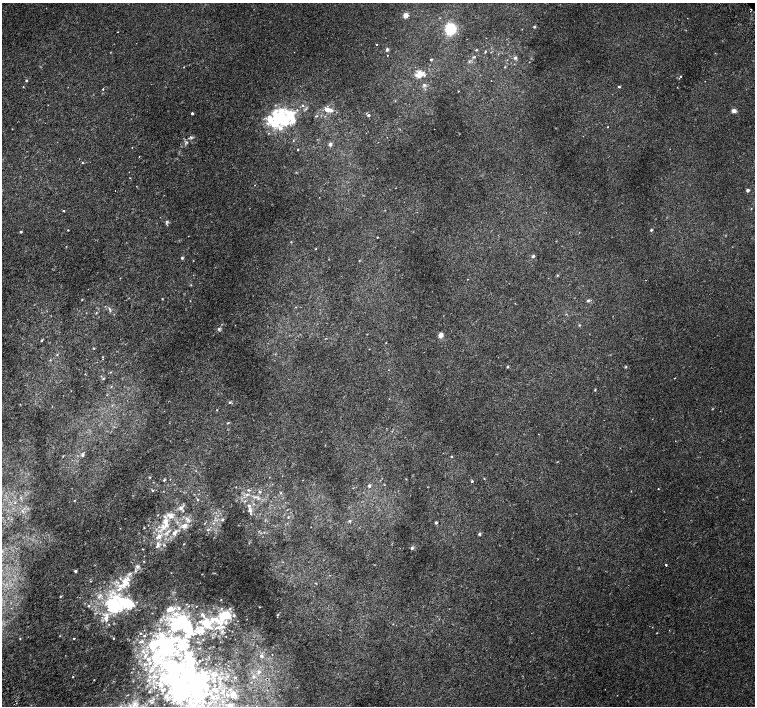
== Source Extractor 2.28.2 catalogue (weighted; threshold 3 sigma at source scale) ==
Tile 7 of 4 x 4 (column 3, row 2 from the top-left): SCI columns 3062-4566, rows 3071-4478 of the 6116 x 6079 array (HDU 1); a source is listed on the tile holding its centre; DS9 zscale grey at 2 x 2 block average (1 PNG px = mean of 2 x 2 image px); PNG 757 x 708 px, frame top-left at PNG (2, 3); no overlay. Shown black and unused: <1% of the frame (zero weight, under 2 of 3 exposures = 3% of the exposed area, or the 3 px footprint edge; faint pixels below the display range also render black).
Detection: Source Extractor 2.28.2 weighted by HDU 2 'WHT'; one run over the whole footprint, this tile lists its part. Background 0.00214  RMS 0.0025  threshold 0.0111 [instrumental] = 3 sigma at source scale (4.5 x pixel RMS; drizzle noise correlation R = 1.50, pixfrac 1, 0.0396/0.0396 arcsec/px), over >= 5 px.
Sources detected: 237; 12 inside a brighter object's white glare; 2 cosmic-ray / hot-pixel residue — not listed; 63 inside a brighter listed object's ellipse — not listed separately; the other 160 listed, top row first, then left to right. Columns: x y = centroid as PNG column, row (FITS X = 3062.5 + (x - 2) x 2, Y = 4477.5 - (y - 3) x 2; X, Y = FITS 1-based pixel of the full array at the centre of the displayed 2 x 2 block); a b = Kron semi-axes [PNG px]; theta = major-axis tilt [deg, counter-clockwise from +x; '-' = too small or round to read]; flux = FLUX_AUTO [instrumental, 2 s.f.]
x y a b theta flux
406 15 3 2 - 12
534 27 3 3 - 0.52
450 29 6 5 - 26
376 44 2 2 - 0.52
387 49 2 2 - 2.5
476 50 2 2 - 0.56
485 52 3 2 - 0.47
387 55 2 2 - 0.2
515 58 4 4 - 0.99
431 59 3 2 - 0.45
529 62 2 2 - 0.17
505 67 3 2 - 0.38
419 75 10 6 19 5
681 76 2 2 - 0.31
26 80 2 2 - 0.85
424 85 5 4 - 1
23 87 2 2 - 0.26
619 87 3 3 - 0.48
103 89 2 2 - 0.81
458 91 2 2 - 0.23
327 110 7 6 - 2.9
734 111 4 4 - 2.3
192 113 2 2 - 1.2
368 115 5 3 - 0.74
291 117 32 16 -21 21
607 127 2 2 - 0.28
269 133 3 2 - 0.25
191 138 4 3 - 0.68
293 140 2 2 - 0.27
187 142 3 2 - 0.44
330 144 5 4 - 1.1
298 150 2 2 - 0.29
139 156 2 2 - 0.19
83 163 2 2 - 0.33
748 190 4 4 - 1.1
63 211 2 2 - 0.47
167 222 5 3 - 0.82
68 230 2 2 - 0.26
651 230 3 3 - 0.59
21 232 3 3 - 0.54
377 237 2 2 - 0.66
291 242 3 2 - 0.29
533 256 4 4 - 0.82
182 258 3 3 - 0.72
558 275 4 2 - 0.47
120 278 2 2 - 0.17
82 299 3 2 - 0.27
162 299 3 2 - 0.29
588 300 4 3 - 0.81
110 309 4 3 - 0.78
96 313 3 2 - 0.41
579 325 3 2 - 0.31
219 329 4 4 - 0.9
441 335 5 5 - 2.4
41 340 3 2 - 0.58
94 348 3 2 - 0.31
57 355 4 2 - 0.35
102 357 3 2 - 0.31
507 367 3 3 - 0.47
626 367 4 2 - 0.44
111 372 3 2 - 0.33
675 378 2 2 - 0.29
103 379 3 3 - 0.45
111 387 2 2 - 0.29
595 390 3 2 - 0.39
230 402 4 3 - 0.69
228 423 4 2 - 0.44
83 455 5 3 - 1.2
63 456 3 2 - 0.31
451 456 3 2 - 0.37
150 477 2 2 - 0.42
484 478 2 2 - 0.28
170 479 2 2 - 0.18
164 480 3 2 - 0.6
472 481 2 2 - 0.72
369 486 4 3 - 1.1
658 489 2 2 - 0.31
152 490 3 2 - 0.48
248 490 3 3 - 0.59
260 492 4 3 - 0.64
281 493 3 2 - 0.42
247 494 4 3 - 0.86
255 497 3 2 - 0.56
74 500 3 2 - 0.28
198 500 3 2 - 0.36
245 501 3 2 - 0.45
181 508 5 4 - 1.5
250 510 5 5 - 1.8
288 517 2 2 - 1.5
222 519 4 3 - 0.73
166 521 11 7 -84 5.5
189 521 5 3 - 1.1
350 521 4 3 - 0.56
205 523 3 2 - 0.23
213 523 3 2 - 0.38
436 523 3 3 - 0.7
184 526 5 5 - 2.6
144 528 3 2 - 0.36
207 530 3 3 - 0.45
174 533 7 5 52 2.2
479 534 4 3 - 0.71
159 536 10 6 46 4.5
184 544 2 2 - 0.28
164 545 3 3 - 0.54
157 546 7 4 66 1.4
412 548 4 3 - 0.87
142 549 3 2 - 0.25
666 565 2 2 - 1.8
137 566 5 4 - 1.2
75 571 2 2 - 1.7
130 574 6 3 26 1.2
202 574 2 2 - 0.23
91 581 2 2 - 0.23
60 596 3 2 - 0.42
221 600 2 2 - 0.31
137 602 2 2 - 0.25
112 603 31 16 41 32
186 604 2 2 - 0.23
88 606 3 3 - 0.64
196 606 2 2 - 0.2
259 607 2 2 - 0.37
278 614 3 3 - 0.37
234 616 5 3 - 0.83
171 619 36 14 -2 17
222 620 20 10 73 12
189 629 41 12 -64 18
199 631 8 5 -86 3
194 633 4 4 - 0.87
657 633 2 2 - 0.25
144 636 3 2 - 0.49
186 636 6 5 - 1.8
226 636 2 2 - 0.22
74 638 2 2 - 0.44
113 638 2 2 - 0.37
20 639 2 2 - 0.32
156 653 4 3 - 6.2
272 654 2 2 - 0.17
261 656 5 4 - 1.1
148 659 5 4 - 1.7
145 664 4 3 - 0.73
174 671 36 24 59 64
259 672 4 4 - 0.89
214 675 6 4 -27 1.9
73 677 2 2 - 0.27
235 677 3 3 - 0.47
253 677 3 3 - 0.77
94 680 2 2 - 0.29
197 684 57 25 80 77
214 689 9 5 -31 3
229 689 3 2 - 0.38
223 691 7 4 43 2.8
208 694 8 4 29 2.9
235 695 6 4 -46 1.7
213 697 4 4 - 1.9
217 698 4 3 - 1.2
203 701 5 4 - 1.9
189 702 6 4 67 2.4
210 703 3 3 - 0.62
134 704 5 4 - 1.7
230 706 6 5 - 3.1
Isophote crosses this tile's border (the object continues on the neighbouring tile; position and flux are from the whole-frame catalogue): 2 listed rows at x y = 197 684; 230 706
Diffuse or blended objects may show on this block-average render without a row.